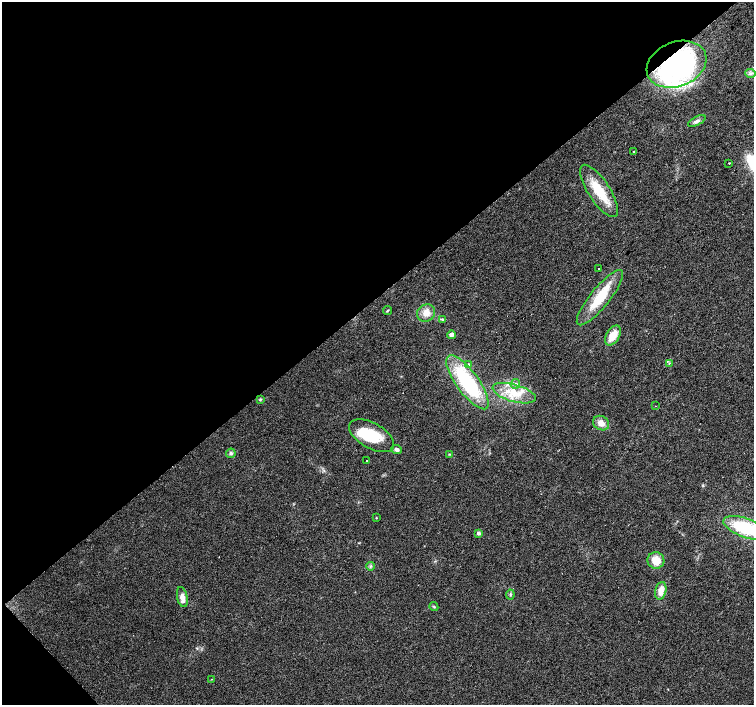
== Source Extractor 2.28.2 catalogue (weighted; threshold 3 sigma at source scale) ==
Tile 5 of 4 x 4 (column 1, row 2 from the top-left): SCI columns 1-1504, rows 2962-4367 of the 6019 x 5987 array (HDU 1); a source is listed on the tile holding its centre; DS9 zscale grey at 2 x 2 block average (1 PNG px = mean of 2 x 2 image px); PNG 756 x 707 px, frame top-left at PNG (2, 2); each listed source drawn as its Kron ellipse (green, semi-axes under 4 px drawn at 4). Shown black and unused: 43% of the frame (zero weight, under 2 of 3 exposures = <1% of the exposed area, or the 3 px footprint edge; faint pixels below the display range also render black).
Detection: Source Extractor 2.28.2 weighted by HDU 2 'WHT'; one run over the whole footprint, this tile lists its part. Background 0.0274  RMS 0.0063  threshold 0.0286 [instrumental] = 3 sigma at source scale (4.5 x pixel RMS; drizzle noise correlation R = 1.50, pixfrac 1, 0.0396/0.0396 arcsec/px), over >= 5 px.
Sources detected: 41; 2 inside a brighter object's white glare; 1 cosmic-ray / hot-pixel residue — neither listed nor drawn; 2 inside a brighter listed object's ellipse — not listed separately; the other 36 listed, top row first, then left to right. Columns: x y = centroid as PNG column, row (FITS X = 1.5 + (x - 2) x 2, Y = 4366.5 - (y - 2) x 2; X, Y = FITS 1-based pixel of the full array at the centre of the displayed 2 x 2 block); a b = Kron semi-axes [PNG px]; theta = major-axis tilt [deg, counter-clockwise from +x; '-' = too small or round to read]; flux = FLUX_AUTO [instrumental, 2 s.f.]
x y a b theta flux
676 64 31 22 21 300
750 73 5 3 - 2.9
697 121 10 4 27 5.1
633 152 2 2 - 2.4
729 163 2 2 - 4.8
599 191 30 11 -57 45
598 268 2 2 - 1.9
600 298 34 9 51 50
388 310 5 2 - 1.2
426 313 9 8 - 14
442 319 4 3 - 1.7
451 335 4 4 - 4.9
613 336 11 6 59 22
669 363 3 2 - 1.1
468 365 2 2 - 2.2
467 382 32 11 -54 130
516 384 5 2 - 2.1
514 393 22 8 -16 32
260 399 4 3 - 1.7
655 406 2 2 - 0.8
601 423 8 7 - 11
372 436 25 12 -29 64
397 450 5 4 - 5.1
231 453 5 4 - 3.4
449 454 3 2 - 1.1
366 460 2 2 - 3.1
376 518 3 2 - 0.73
746 528 24 9 -19 89
478 533 3 2 - 6.3
656 561 8 8 - 20
370 566 4 3 - 2.1
661 591 9 5 78 14
510 594 5 3 - 2.1
182 597 10 5 -78 10
434 607 4 3 - 1.6
212 679 2 2 - 0.49
Overlapping masked pixels (flux is a lower limit): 1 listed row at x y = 676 64
Isophote crosses this tile's border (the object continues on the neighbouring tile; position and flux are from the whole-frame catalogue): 1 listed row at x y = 746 528
Diffuse or blended objects may show on this block-average render without a row.